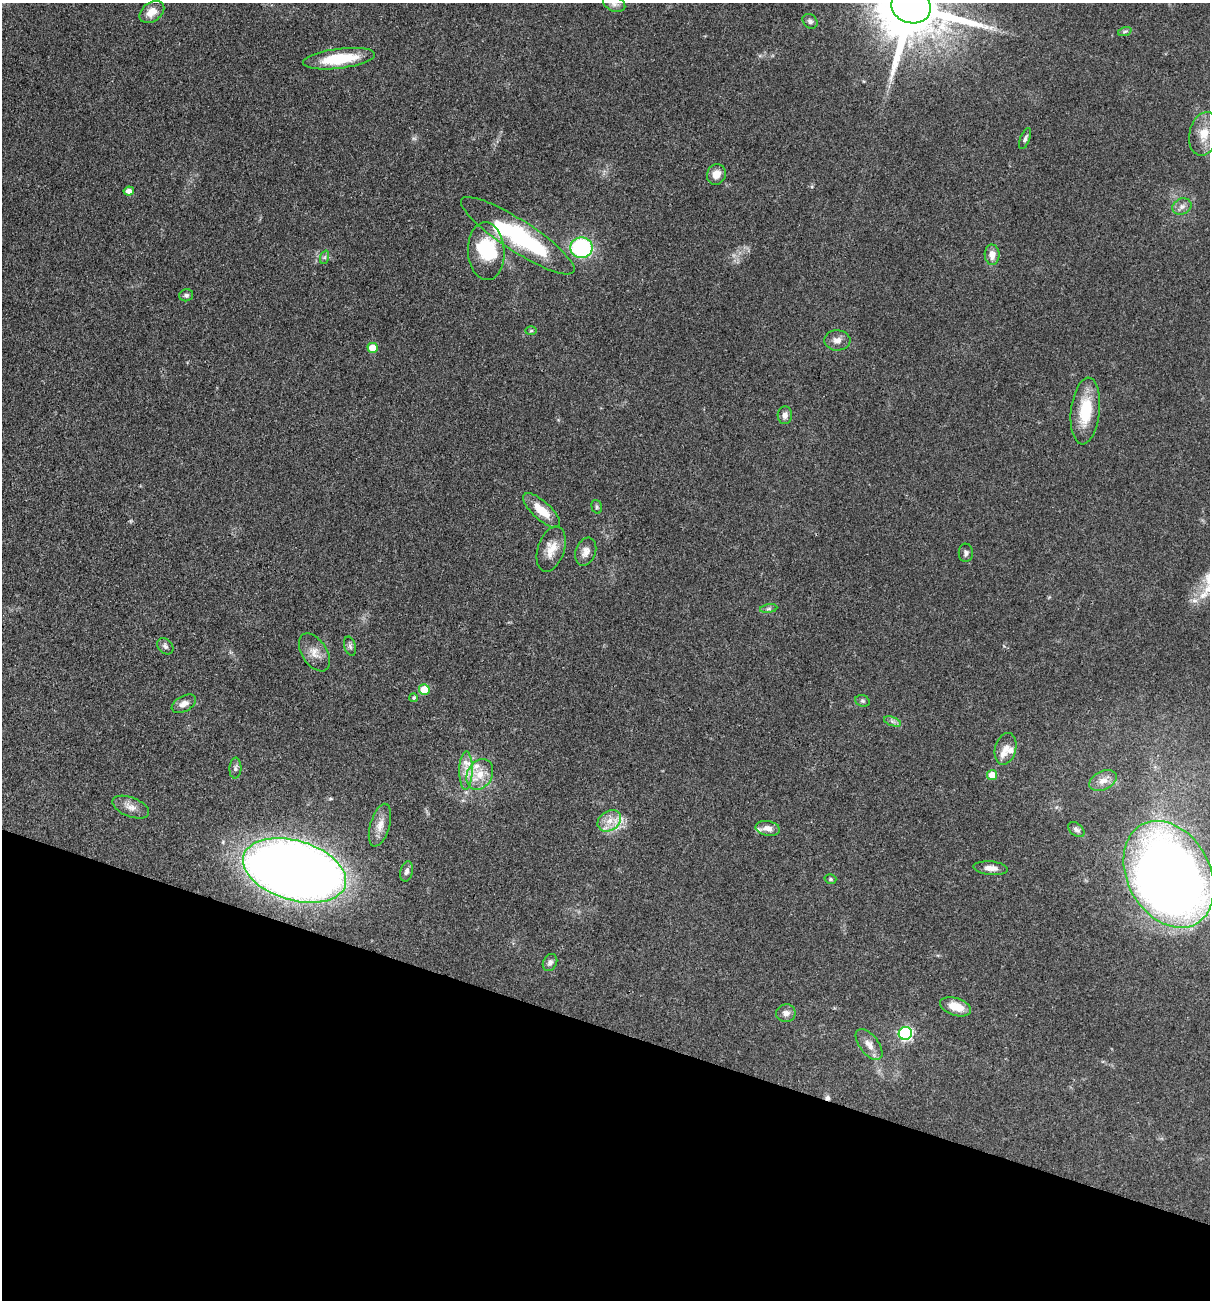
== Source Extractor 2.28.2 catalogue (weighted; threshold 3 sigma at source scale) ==
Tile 15 of 4 x 4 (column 3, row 4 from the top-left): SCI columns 2670-3877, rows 2-1299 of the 5213 x 5194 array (HDU 1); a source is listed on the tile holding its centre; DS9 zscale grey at full resolution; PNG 1212 x 1302 px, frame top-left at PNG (2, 3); each listed source drawn as its Kron ellipse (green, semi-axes under 4 px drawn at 4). Shown black and unused: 21% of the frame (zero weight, under 3 of 4 exposures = <1% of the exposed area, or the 3 px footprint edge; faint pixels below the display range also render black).
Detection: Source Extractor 2.28.2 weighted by HDU 2 'WHT'; one run over the whole footprint, this tile lists its part. Background 0.0969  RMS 0.006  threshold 0.0271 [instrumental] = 3 sigma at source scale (4.5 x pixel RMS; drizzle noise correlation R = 1.50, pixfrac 1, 0.05/0.05 arcsec/px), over >= 5 px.
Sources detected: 66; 2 inside a brighter object's white glare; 1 cosmic-ray / hot-pixel residue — neither listed nor drawn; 6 inside a brighter listed object's ellipse — not listed separately; the other 57 listed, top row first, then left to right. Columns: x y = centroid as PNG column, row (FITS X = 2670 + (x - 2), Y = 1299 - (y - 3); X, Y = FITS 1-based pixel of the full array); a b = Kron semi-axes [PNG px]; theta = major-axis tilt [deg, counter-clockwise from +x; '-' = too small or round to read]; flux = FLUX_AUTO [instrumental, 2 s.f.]
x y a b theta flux
614 4 11 7 -20 3
911 7 20 16 -17 7200
152 12 14 9 36 7.3
810 21 8 6 -43 1.9
1125 31 7 4 19 1.1
339 59 36 10 7 27
1204 134 22 14 77 11
1025 139 11 5 68 1.8
716 174 10 9 - 6
129 191 5 4 - 3.4
1182 206 10 8 25 3
518 236 67 15 -33 81
581 248 11 10 - 62
486 251 29 18 -87 33
992 255 10 7 -89 4.9
325 257 7 4 71 1.1
186 295 7 6 - 1.6
531 331 6 4 2 0.83
837 340 13 10 -3 4.4
373 348 5 5 - 15
1085 411 33 14 84 24
785 415 9 7 85 3.1
597 507 7 5 -75 1.1
542 511 23 9 -42 12
551 549 23 13 71 8.8
586 552 14 10 69 4.6
966 553 9 7 90 2
769 609 8 4 9 1.3
165 646 9 7 -45 1.8
350 646 10 5 -74 1.7
314 652 21 12 -57 6.9
424 690 5 5 - 18
414 698 4 4 - 0.85
862 701 7 5 -20 1.3
184 704 13 7 28 4
892 721 9 4 -19 1.6
1005 749 16 10 74 5.5
235 768 10 6 86 1.8
466 771 19 6 89 6.1
480 774 16 12 62 10
992 775 5 5 - 9
1103 781 14 9 25 5.5
131 807 19 9 -21 5.2
609 821 12 9 35 6.7
380 825 22 9 74 6.8
768 828 12 7 -10 4.3
1076 830 9 6 -39 2.2
991 868 17 6 -5 4.6
294 870 53 30 -17 880
407 871 10 6 77 2.3
1169 874 56 41 -61 750
830 879 6 4 -15 0.94
550 962 9 6 62 2.4
955 1007 16 8 -18 10
786 1013 10 9 - 3.4
905 1033 6 6 - 110
869 1044 18 9 -52 5.3
Overlapping masked pixels (flux is a lower limit): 1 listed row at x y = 911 7
Isophote crosses this tile's border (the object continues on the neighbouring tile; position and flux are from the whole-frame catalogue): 3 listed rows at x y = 614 4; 911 7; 1169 874